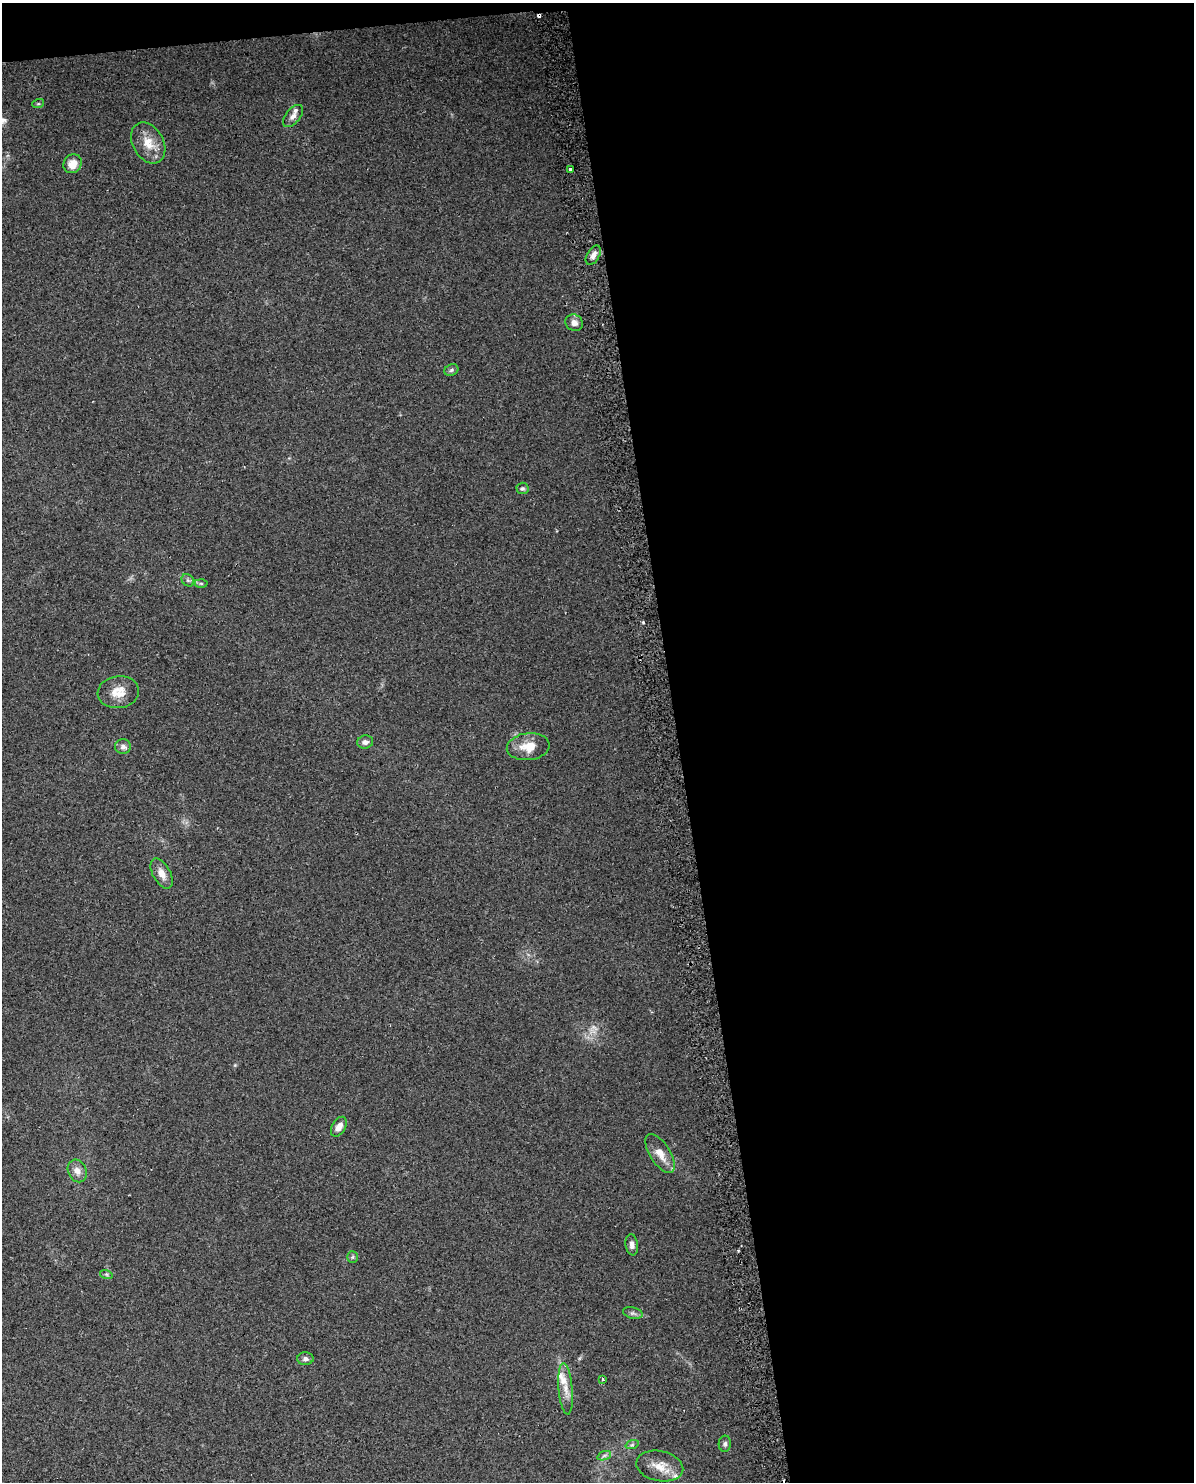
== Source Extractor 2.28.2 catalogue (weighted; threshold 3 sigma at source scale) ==
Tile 4 of 4 x 3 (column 4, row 1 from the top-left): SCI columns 3606-4797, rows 3030-4509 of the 4828 x 4534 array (HDU 1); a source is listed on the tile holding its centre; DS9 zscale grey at full resolution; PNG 1196 x 1484 px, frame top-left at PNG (2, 3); each listed source drawn as its Kron ellipse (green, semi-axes under 4 px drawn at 4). Shown black and unused: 44% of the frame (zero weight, under 2 of 3 exposures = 2% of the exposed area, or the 3 px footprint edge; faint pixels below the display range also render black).
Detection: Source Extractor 2.28.2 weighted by HDU 2 'WHT'; one run over the whole footprint, this tile lists its part. Background 0.0735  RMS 0.009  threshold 0.0404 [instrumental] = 3 sigma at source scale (4.5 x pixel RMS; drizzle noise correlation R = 1.50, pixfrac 1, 0.0396/0.0396 arcsec/px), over >= 5 px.
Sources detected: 37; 1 too faint to see at this stretch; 2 cosmic-ray / hot-pixel residue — neither listed nor drawn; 4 inside a brighter listed object's ellipse — not listed separately; the other 30 listed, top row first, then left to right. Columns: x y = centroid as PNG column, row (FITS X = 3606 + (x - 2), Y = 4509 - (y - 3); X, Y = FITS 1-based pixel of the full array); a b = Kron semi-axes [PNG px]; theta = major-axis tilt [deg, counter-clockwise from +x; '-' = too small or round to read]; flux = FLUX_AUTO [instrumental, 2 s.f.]
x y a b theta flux
38 104 6 4 18 0.97
293 116 13 7 51 4.2
148 143 22 15 -60 15
73 164 10 8 55 9.7
570 169 3 3 - 2.4
593 255 11 6 60 4.2
574 323 9 8 - 4.7
451 370 7 5 24 1.8
522 488 6 6 - 1.7
188 580 7 5 -44 1.8
201 583 6 4 -1 1.6
118 692 21 16 7 13
365 742 8 6 13 3.8
123 746 8 7 - 3.3
528 747 21 13 7 15
162 873 16 8 -61 7.5
339 1127 11 6 58 7.2
660 1154 22 10 -58 11
77 1171 12 9 -65 5.6
632 1245 10 6 -81 3.6
352 1257 6 5 - 1.6
106 1274 6 4 -18 1.4
633 1313 10 5 -13 2.5
305 1359 8 6 2 3
602 1379 3 3 - 1.7
566 1389 26 7 -85 8.9
725 1444 8 6 86 2.2
632 1445 7 4 19 1.5
604 1456 7 4 19 1.8
660 1466 24 15 -11 14